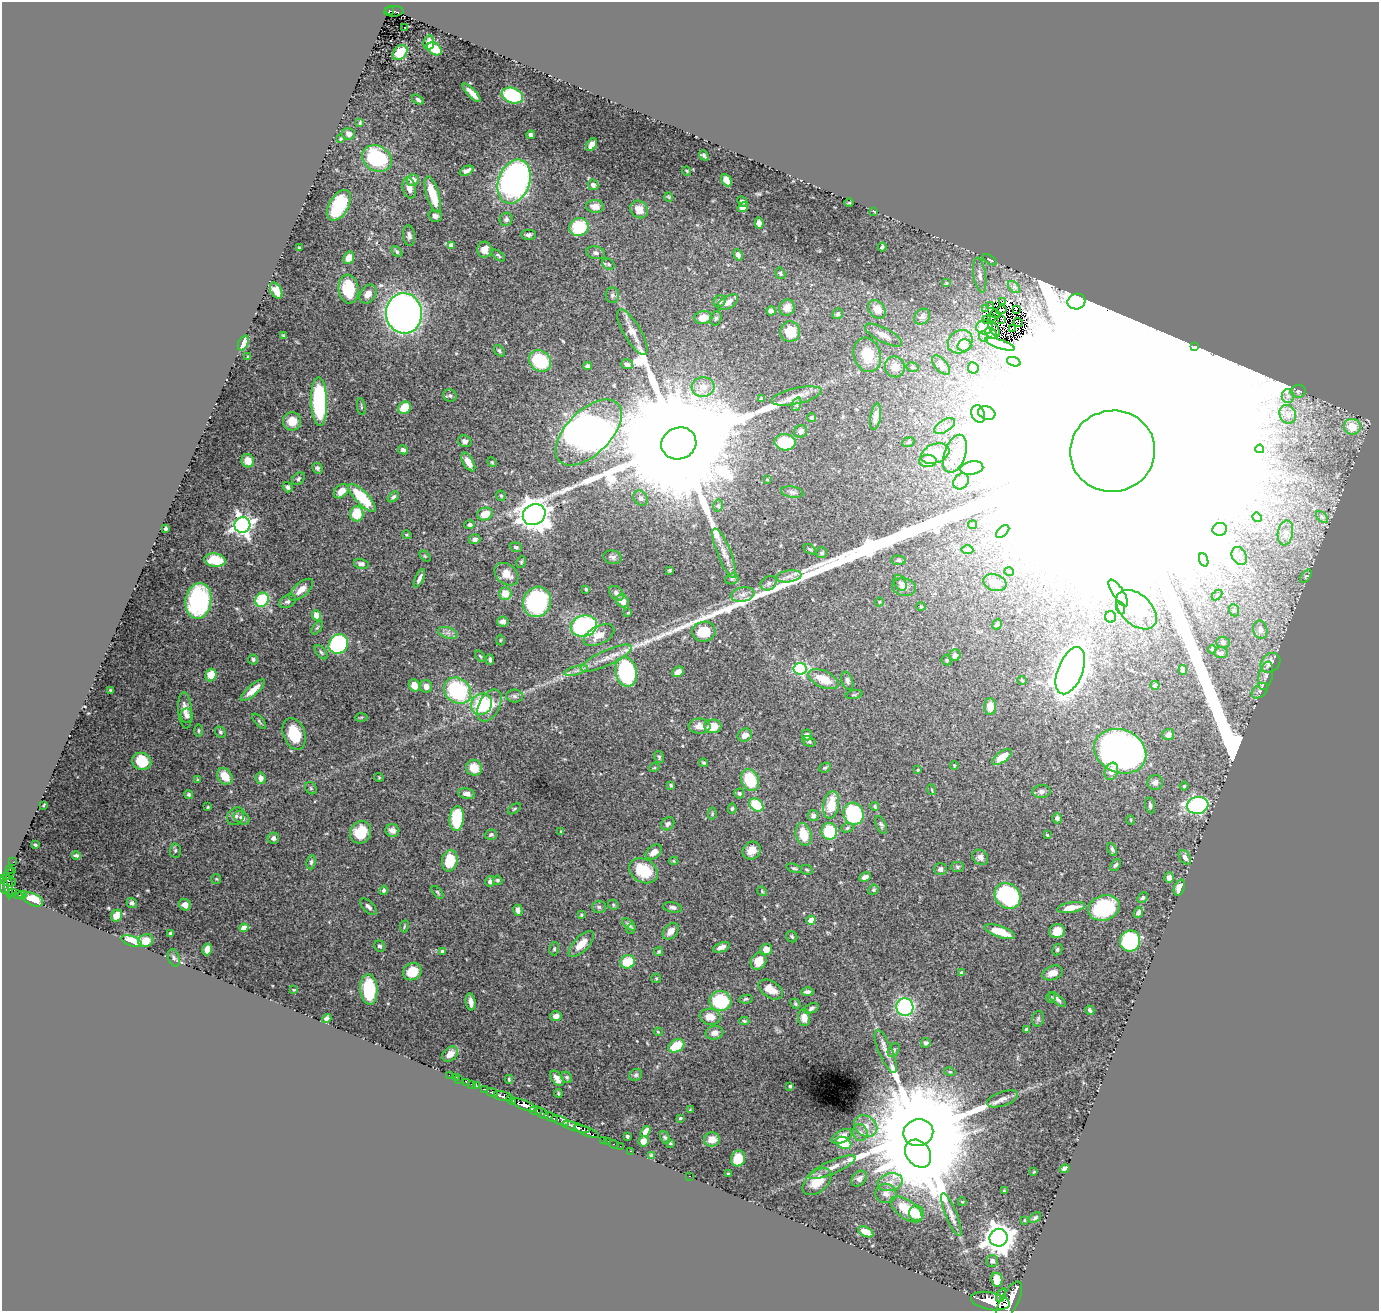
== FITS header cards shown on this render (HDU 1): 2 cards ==
NAXIS1  =                 1377
NAXIS2  =                 1309

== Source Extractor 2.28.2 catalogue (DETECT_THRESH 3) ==
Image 1377 x 1309 px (HDU 1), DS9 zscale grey, 1 PNG px = 1 image px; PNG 1381 x 1313 px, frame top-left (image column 1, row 1309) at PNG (2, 2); each listed source drawn as its Kron ellipse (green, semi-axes under 4 px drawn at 4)
Background 0.626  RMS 0.014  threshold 0.0429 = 3 sigma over >= 5 px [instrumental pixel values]
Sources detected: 503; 10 with non-positive FLUX_AUTO (blend fragments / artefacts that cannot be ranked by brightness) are neither listed nor drawn; the other 493 listed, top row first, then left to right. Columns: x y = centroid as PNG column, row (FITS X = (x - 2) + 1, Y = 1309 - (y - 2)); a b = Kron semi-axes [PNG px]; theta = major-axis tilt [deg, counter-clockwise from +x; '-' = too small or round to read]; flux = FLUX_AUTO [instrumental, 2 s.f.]
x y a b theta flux
390 11 4 3 - 5.2e+01
394 11 10 5 3 1.1e+02
405 27 3 2 - 2.0e+00
429 42 7 5 83 6.1e+00
434 49 8 5 -36 2.8e+01
400 52 8 6 46 2.4e+01
472 93 12 4 -46 6.2e+00
512 96 11 7 -19 7.3e+01
418 100 6 4 -35 2.2e+00
360 123 3 3 - 1.1e+00
349 134 7 5 -12 3.5e+00
531 135 4 4 - 3.7e+00
341 139 3 2 - 1.0e+00
592 145 7 4 55 6.5e+00
704 155 5 4 - 1.4e+00
377 158 15 12 -29 7.3e+01
467 171 7 4 25 4.3e+00
687 171 5 3 - 7.2e-01
413 180 6 6 - 7.8e+00
726 180 6 4 -62 9.1e+00
514 182 23 15 70 3.1e+02
593 185 5 5 - 3.7e+00
409 188 10 6 -78 6.1e+00
433 195 19 6 -73 2.5e+01
669 197 5 3 - 7.2e-01
742 202 6 3 -46 1.8e+00
849 203 5 3 - 9.0e-01
339 205 17 9 60 4.8e+01
595 206 9 6 -5 7.9e+00
743 207 6 4 33 5.9e+00
639 209 9 8 - 1.0e+01
874 211 3 2 - 7.4e-01
435 216 7 5 -16 3.3e+00
506 219 7 6 - 2.5e+00
759 223 5 4 - 4.4e+00
579 227 10 9 - 5.5e+01
528 235 7 5 1 2.7e+00
409 236 10 6 -82 3.1e+00
451 245 4 4 - 6.0e+00
299 247 3 2 - 8.7e-01
882 247 4 3 - 1.8e+00
484 250 8 7 - 8.2e+00
397 251 6 4 -46 1.7e+00
596 253 9 6 -11 3.7e+00
498 255 8 3 -38 1.6e+00
738 255 6 4 -66 4.0e+00
349 258 6 5 - 9.0e+00
990 260 8 2 -33 9.8e-01
608 264 6 5 - 1.5e+00
780 273 6 4 -60 1.6e+00
980 275 18 6 -82 5.7e+00
946 283 5 4 - 1.0e+00
1014 287 7 4 -44 1.8e+00
348 289 14 10 -84 3.4e+01
276 291 8 5 -61 8.7e+00
368 294 10 7 54 6.8e+00
612 295 7 6 - 2.8e+00
720 301 6 5 - 3.6e+00
1003 301 3 2 - 1.2e+00
728 302 11 6 31 7.5e+00
1076 302 9 7 15 5.8e+00
991 305 4 2 - 1.8e+00
787 308 8 7 - 6.6e+00
877 309 10 7 -48 1.3e+01
986 309 2 2 - 4.0e+00
1016 309 3 2 - 1.1e+00
1001 310 5 2 - 2.1e+00
771 311 5 4 - 3.8e+00
404 313 20 18 -82 5.7e+02
838 314 6 5 - 2.3e+00
995 314 5 2 - 6.5e-01
703 317 9 6 8 1.3e+01
922 317 9 7 43 3.1e+00
992 317 3 2 - 1.2e+00
716 318 7 5 74 1.7e+00
1002 319 3 2 - 5.8e-01
987 320 2 2 - 2.1e+00
1018 323 5 2 - 4.7e-01
984 327 8 7 - 6.9e+00
1012 328 4 2 - 4.3e-01
994 329 8 3 -58 3.9e+00
632 332 26 8 -60 1.2e+01
790 332 10 9 - 1.9e+01
991 333 7 3 -34 7.6e+00
283 335 4 3 - 9.4e-01
883 335 21 7 -27 7.4e+00
984 337 5 3 - 1.3e+00
960 342 13 11 38 1.2e+01
243 343 8 5 67 1.4e+01
1000 344 15 4 -18 4.4e+00
964 345 7 6 - 2.5e+00
1195 347 3 2 - 6.7e-01
499 351 6 4 -50 1.9e+00
867 355 17 13 -74 2.4e+01
248 357 3 2 - 1.0e+00
540 361 12 10 -40 5.3e+01
1014 362 7 4 -18 2.8e+00
627 364 6 5 - 3.5e+00
941 365 12 6 -48 3.3e+00
588 366 4 4 - 3.9e+00
895 367 10 10 - 1.2e+01
912 367 6 4 -13 1.4e+00
973 368 6 5 - 3.9e+00
703 387 11 9 5 1.1e+01
1298 391 7 6 - 2.3e+00
450 396 7 6 - 2.5e+00
797 396 25 8 12 1.1e+01
1288 396 6 6 - 2.9e+00
761 399 4 3 - 1.8e+00
319 402 24 8 -88 1.3e+02
797 404 7 4 71 2.4e+00
361 407 8 2 -81 1.1e+00
405 408 7 5 37 2.2e+01
987 413 9 6 -19 5.1e+00
978 414 9 6 -70 5.2e+00
1288 414 10 8 -64 4.7e+00
876 416 13 5 80 7.0e+00
811 417 4 4 - 2.2e+00
292 421 9 9 - 1.3e+01
944 426 12 6 32 4.0e+00
1352 427 8 8 - 1.9e+01
801 431 7 6 - 3.5e+00
589 432 41 22 45 1.8e+03
465 441 7 5 -24 4.0e+00
785 442 10 8 -6 4.8e+01
908 442 6 4 22 1.2e+00
679 443 18 15 22 8.4e+04
1260 449 4 3 - 2.3e+00
403 450 5 4 - 3.0e+00
1112 451 42 40 13 1.0e+06
935 453 15 9 19 2.8e+01
955 454 20 10 70 1.6e+01
248 461 7 6 - 1.6e+01
928 461 8 6 1 1.2e+01
468 462 10 5 -58 1.0e+01
492 462 5 4 - 1.1e+00
317 468 5 5 - 2.2e+00
972 468 11 6 10 5.9e+00
298 479 7 5 47 2.2e+00
767 479 4 2 - 6.0e-01
961 481 9 7 49 3.9e+00
287 487 5 4 - 2.1e+00
341 491 8 6 41 9.6e+00
792 492 11 5 -9 3.1e+00
501 496 5 4 - 1.8e+00
393 497 6 4 43 2.0e+00
362 498 18 6 -46 4.7e+01
641 498 8 6 -51 3.4e+00
718 506 6 5 - 1.9e+00
357 514 7 6 - 2.6e+01
485 514 8 6 20 1.5e+01
534 515 12 10 33 1.6e+03
1257 517 5 4 - 9.8e-01
1322 517 7 4 -44 1.9e+00
242 525 8 8 - 5.6e+02
470 525 5 4 - 3.4e+00
972 525 4 3 - 9.0e-01
166 529 3 3 - 2.3e+00
1220 529 7 6 - 3.0e+00
1003 532 8 4 45 2.6e+00
1285 533 12 7 80 4.2e+00
407 535 5 3 - 9.9e-01
475 539 6 5 - 3.4e+00
516 547 6 4 -20 2.0e+00
810 549 7 3 -33 1.1e+00
967 550 6 4 -3 1.6e+00
724 553 26 7 -68 1.0e+01
822 553 5 5 - 1.8e+00
425 556 6 4 -45 1.2e+00
1239 556 9 7 -60 4.1e+00
613 557 9 6 -8 3.1e+00
215 560 11 6 -8 2.7e+01
898 560 7 4 -4 1.8e+00
1204 560 7 4 -70 2.5e+00
521 562 6 4 65 1.4e+00
361 564 7 5 -13 3.8e+00
670 570 4 3 - 1.3e+00
1009 572 5 3 - 7.6e-01
506 574 13 10 -39 1.0e+01
789 576 12 6 9 4.7e+00
1306 576 8 4 53 1.6e+00
419 578 10 3 64 3.5e+00
732 579 7 5 20 1.8e+00
769 583 8 6 32 2.9e+00
900 583 8 5 -58 2.4e+00
995 583 12 8 -17 9.6e+00
904 587 12 9 -9 5.2e+00
586 589 3 3 - 1.2e+00
301 590 14 7 41 9.7e+00
505 593 6 6 - 1.4e+01
616 593 8 6 -45 3.4e+00
1118 593 16 5 -56 6.6e+00
743 594 12 7 12 5.5e+00
1217 595 6 3 45 1.3e+00
262 600 7 6 - 4.6e+01
198 601 18 13 82 1.4e+02
288 601 9 6 30 3.0e+00
623 601 7 6 - 9.0e+00
537 602 15 14 - 1.2e+02
879 602 5 3 - 8.7e-01
921 607 5 3 - 8.9e-01
1121 608 7 4 -71 2.1e+00
1136 610 24 15 -43 3.5e+01
1234 610 6 5 - 1.6e+00
628 613 3 2 - 8.4e-01
317 615 5 4 - 1.3e+01
1111 617 5 5 - 6.5e+00
503 621 6 5 - 3.7e+00
997 624 5 4 - 2.9e+00
584 626 13 10 15 1.3e+02
317 628 7 4 54 1.4e+00
1260 630 9 7 -76 5.9e+00
704 632 12 10 8 2.9e+01
448 633 10 5 -18 4.3e+00
599 635 16 9 27 1.1e+01
500 640 5 3 - 1.1e+00
1223 642 6 5 - 2.2e+00
338 644 10 9 - 1.3e+02
1212 649 4 3 - 1.1e+00
321 652 8 4 -50 2.0e+00
1221 653 7 5 -1 3.5e+00
955 655 6 5 - 3.0e+00
480 656 6 3 -54 1.3e+00
606 658 28 7 25 1.3e+01
253 659 5 5 - 2.1e+00
490 659 5 3 - 2.2e+00
947 660 5 4 - 1.5e+00
1270 663 11 8 46 9.4e+00
800 669 6 6 - 1.3e+02
1183 670 5 4 - 2.7e+00
576 671 12 4 15 3.8e+00
1070 671 25 12 68 1.6e+03
626 672 15 10 -77 1.3e+02
678 672 6 5 - 5.5e+00
211 675 6 5 - 2.0e+01
1266 676 14 7 75 5.6e+00
823 679 16 8 -25 2.2e+01
1022 680 5 3 - 6.9e-01
847 681 9 5 -70 3.0e+00
414 685 6 5 - 1.0e+01
1155 685 4 4 - 2.8e+00
426 686 6 6 - 5.8e+00
110 690 3 2 - 7.8e-01
253 690 15 5 41 1.1e+01
457 691 14 12 -42 8.8e+01
1260 691 9 6 41 3.5e+00
854 695 9 3 11 1.2e+00
515 696 8 6 -5 2.7e+00
482 704 11 10 - 5.8e+01
489 705 17 10 62 2.1e+01
990 707 8 6 -90 1.3e+01
185 710 18 7 -85 7.3e+00
187 716 7 6 - 3.6e+00
361 717 6 4 2 1.1e+00
259 721 9 4 -50 1.7e+00
700 726 11 7 -2 7.8e+00
713 726 8 6 4 1.7e+01
198 731 6 3 90 1.2e+00
220 732 6 5 - 1.6e+00
294 734 16 11 -71 3.2e+01
745 735 7 6 - 6.6e+00
807 735 5 5 - 3.2e+00
1168 735 6 5 - 6.2e+00
809 741 7 5 -27 2.2e+00
1120 751 27 21 -23 6.0e+02
659 757 6 4 -76 1.6e+00
1002 757 11 5 36 1.5e+01
142 761 10 8 -23 2.4e+01
704 763 4 3 - 1.5e+00
954 765 4 3 - 7.8e-01
474 768 8 7 - 1.7e+01
654 768 5 3 - 1.1e+00
825 768 6 4 25 1.7e+00
918 770 4 3 - 1.3e+00
1111 771 9 6 71 8.6e+00
225 776 9 7 -50 1.6e+01
379 777 5 4 - 1.1e+00
261 778 6 5 - 5.4e+00
198 780 4 3 - 1.2e+00
750 780 11 8 -67 3.9e+01
1155 782 8 7 - 5.7e+00
671 785 4 4 - 1.6e+00
1184 786 4 4 - 1.1e+00
311 788 6 5 - 1.7e+00
932 790 5 3 - 8.7e-01
1041 791 9 6 2 3.4e+00
739 793 5 5 - 1.8e+00
189 794 4 4 - 1.9e+00
467 794 8 5 -11 4.5e+00
44 805 3 2 - 5.8e-01
756 805 7 5 -41 3.9e+01
831 805 14 8 80 2.3e+01
1150 805 8 4 -79 2.4e+00
1198 805 11 8 9 2.1e+02
208 807 3 3 - 9.8e-01
875 807 4 3 - 1.3e+00
514 809 7 3 36 1.4e+00
732 809 5 4 - 1.5e+00
712 814 6 4 80 1.2e+00
853 814 11 9 -67 9.5e+01
236 816 9 7 51 4.3e+00
813 816 5 5 - 3.3e+00
242 818 8 6 -31 5.0e+00
457 818 12 7 86 4.9e+01
1057 818 5 5 - 2.8e+00
1131 820 5 3 - 7.3e-01
668 824 7 6 - 2.9e+00
881 825 9 5 -67 2.0e+00
847 828 6 4 20 1.5e+00
392 830 7 6 - 4.7e+00
561 831 4 2 - 6.7e-01
829 831 8 7 - 3.5e+01
361 832 12 10 60 2.6e+01
804 834 11 7 -76 2.0e+01
491 835 6 5 - 2.3e+00
1047 835 3 3 - 1.1e+00
273 838 5 5 - 2.9e+00
35 845 3 2 - 9.5e-01
1112 849 6 3 -64 1.9e+00
175 850 7 5 87 2.1e+00
752 850 9 8 - 9.5e+00
654 852 9 6 38 6.8e+00
76 855 4 3 - 1.8e+00
980 857 8 7 - 4.8e+00
1185 857 8 5 -56 3.6e+00
450 861 11 7 79 3.0e+01
673 861 5 4 - 1.1e+00
13 862 2 2 - 6.6e+00
311 862 7 4 82 1.8e+00
1115 865 7 4 51 1.9e+00
957 867 6 5 - 1.5e+00
794 868 8 4 -17 1.8e+00
10 869 3 2 - 1.3e+01
940 869 6 6 - 3.9e+00
807 870 6 4 -30 1.5e+00
644 871 15 11 -30 3.7e+01
9 874 7 3 42 3.4e+01
865 877 6 4 26 5.4e+00
1169 878 5 4 - 3.7e+00
216 879 5 5 - 1.2e+00
497 880 5 4 - 1.7e+00
8 881 8 5 -20 1.6e+02
490 881 5 4 - 2.5e+00
4 886 7 4 -82 3.9e+02
9 887 11 4 -85 2.6e+02
1179 887 8 5 69 7.5e+00
384 890 5 4 - 1.8e+00
873 890 5 5 - 1.7e+00
762 891 5 4 - 1.1e+00
437 892 8 4 -49 1.4e+00
13 893 3 2 - 5.7e+01
18 895 4 3 - 1.1e+02
22 895 4 3 - 9.6e+01
1008 896 14 12 -45 1.2e+02
1142 898 6 4 45 1.9e+00
33 900 10 6 -25 1.8e+01
132 903 5 4 - 2.2e+00
185 905 6 5 - 6.5e+00
613 905 5 4 - 1.4e+00
368 907 11 5 -45 3.0e+00
599 907 7 6 - 2.0e+00
672 907 10 5 -11 3.0e+00
1071 908 14 5 10 1.2e+01
1104 908 16 12 16 7.0e+01
518 910 6 4 -76 4.4e+00
1138 912 5 4 - 3.3e+00
581 915 4 3 - 1.1e+00
117 916 6 5 - 1.2e+01
811 920 4 4 - 1.6e+01
629 924 8 4 -40 2.6e+00
404 926 6 3 81 1.0e+00
244 928 4 4 - 1.3e+01
631 929 5 4 - 1.3e+00
671 931 9 6 50 7.1e+00
1057 931 8 7 - 1.5e+01
1000 932 16 5 -18 2.2e+01
170 934 3 3 - 1.7e+00
792 937 6 5 - 1.7e+00
132 941 11 5 -19 2.1e+01
146 941 8 6 20 9.1e+00
1130 941 10 10 - 8.5e+01
581 944 16 7 46 1.2e+01
380 946 6 5 - 2.2e+00
721 947 9 4 21 5.7e+00
207 949 6 4 76 1.0e+01
554 949 6 5 - 1.6e+00
766 949 6 5 - 8.1e+00
1057 950 6 5 - 1.7e+00
442 951 3 3 - 1.4e+00
659 952 4 4 - 1.3e+00
174 958 9 5 -71 2.3e+00
759 961 9 7 59 1.4e+01
628 962 7 6 - 2.6e+01
412 972 9 8 - 2.2e+01
962 973 4 4 - 2.3e+00
1052 973 10 7 22 8.3e+00
656 978 5 4 - 1.1e+00
369 989 15 8 -86 4.8e+01
771 989 13 8 -33 1.2e+01
294 990 4 3 - 8.8e-01
807 992 6 3 -1 3.0e+00
1051 998 5 4 - 1.4e+00
746 999 7 4 10 1.5e+00
1057 999 10 4 -39 3.0e+00
720 1001 11 10 - 6.2e+01
471 1002 9 5 -80 5.1e+00
795 1004 5 4 - 1.4e+00
905 1007 9 8 - 1.3e+02
811 1008 8 5 24 2.7e+00
1090 1010 5 3 - 2.2e+00
556 1016 6 5 - 4.3e+00
710 1017 10 8 -10 1.1e+01
804 1018 8 6 -87 8.9e+00
327 1019 5 4 - 4.0e+00
1038 1019 8 5 74 2.2e+00
744 1021 5 4 - 1.4e+00
1026 1029 3 3 - 1.0e+00
658 1032 4 3 - 1.0e+00
714 1033 9 7 10 6.2e+00
926 1043 5 4 - 2.6e+00
676 1046 8 6 30 3.0e+01
894 1050 8 5 58 2.3e+00
886 1051 23 7 -67 9.0e+00
450 1054 9 6 41 6.5e+00
950 1072 5 3 - 9.1e-01
449 1075 2 2 - 4.6e+00
636 1075 7 5 33 1.9e+00
456 1077 2 2 - 7.9e+00
567 1077 6 5 - 1.6e+00
557 1078 9 5 -52 5.0e+00
459 1079 2 2 - 4.3e+00
509 1079 4 3 - 9.1e-01
466 1082 3 2 - 1.9e+01
472 1084 3 2 - 1.6e+01
476 1086 3 3 - 3.0e+01
790 1086 3 3 - 1.7e+00
485 1089 4 3 - 6.0e+01
492 1093 6 3 -20 1.7e+02
558 1093 4 2 - 1.2e+00
503 1096 9 4 -9 8.2e+02
1002 1099 16 7 19 5.6e+00
511 1100 5 3 - 2.7e+02
524 1105 13 4 -21 1.5e+03
536 1110 7 3 -1 1.9e+02
690 1110 4 4 - 8.6e-01
542 1113 7 3 -32 2.8e+02
551 1117 7 3 -19 3.0e+02
680 1118 3 3 - 1.3e+00
560 1121 9 4 -20 1.2e+02
866 1126 12 10 -33 9.1e+00
576 1127 14 3 -16 8.1e+02
646 1131 6 4 57 5.6e+00
587 1132 13 4 -23 9.0e+02
860 1133 8 7 - 3.5e+00
918 1133 15 13 11 4.1e+04
627 1136 3 3 - 2.4e+00
842 1136 11 6 28 6.1e+00
665 1137 7 4 -62 1.5e+00
712 1139 8 7 - 9.2e+00
604 1140 2 2 - 6.2e+00
608 1141 2 2 - 1.3e+01
643 1141 5 5 - 7.1e+00
670 1143 3 3 - 9.4e-01
844 1143 8 5 -28 3.6e+01
614 1144 5 3 - 2.5e+01
620 1146 2 2 - 8.7e+00
631 1151 3 2 - 2.1e+01
918 1154 15 11 -53 9.1e+03
651 1156 3 3 - 1.6e+00
738 1158 8 7 - 3.1e+01
832 1167 25 6 24 8.6e+00
1065 1169 5 4 - 3.4e+00
1034 1172 3 2 - 7.6e-01
728 1174 3 3 - 1.1e+00
689 1176 3 2 - 1.8e+02
859 1179 9 6 49 3.0e+00
817 1182 17 10 41 1.6e+01
890 1182 13 9 12 8.1e+00
1004 1191 3 3 - 7.7e-01
886 1193 10 9 - 5.5e+00
962 1202 4 3 - 1.3e+00
907 1209 18 9 -36 3.0e+01
917 1213 8 7 - 1.7e+01
951 1215 23 6 -68 7.2e+00
1035 1218 7 4 39 1.9e+00
1024 1220 3 2 - 8.6e-01
866 1232 8 4 -27 1.3e+01
999 1238 9 9 - 1.6e+03
992 1261 6 6 - 2.6e+00
997 1280 7 5 -79 2.3e+01
1001 1295 7 3 65 3.5e+02
990 1301 19 9 -10 2.6e+03
1009 1302 22 8 62 3.2e+03
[10 non-positive-flux detections neither listed nor drawn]